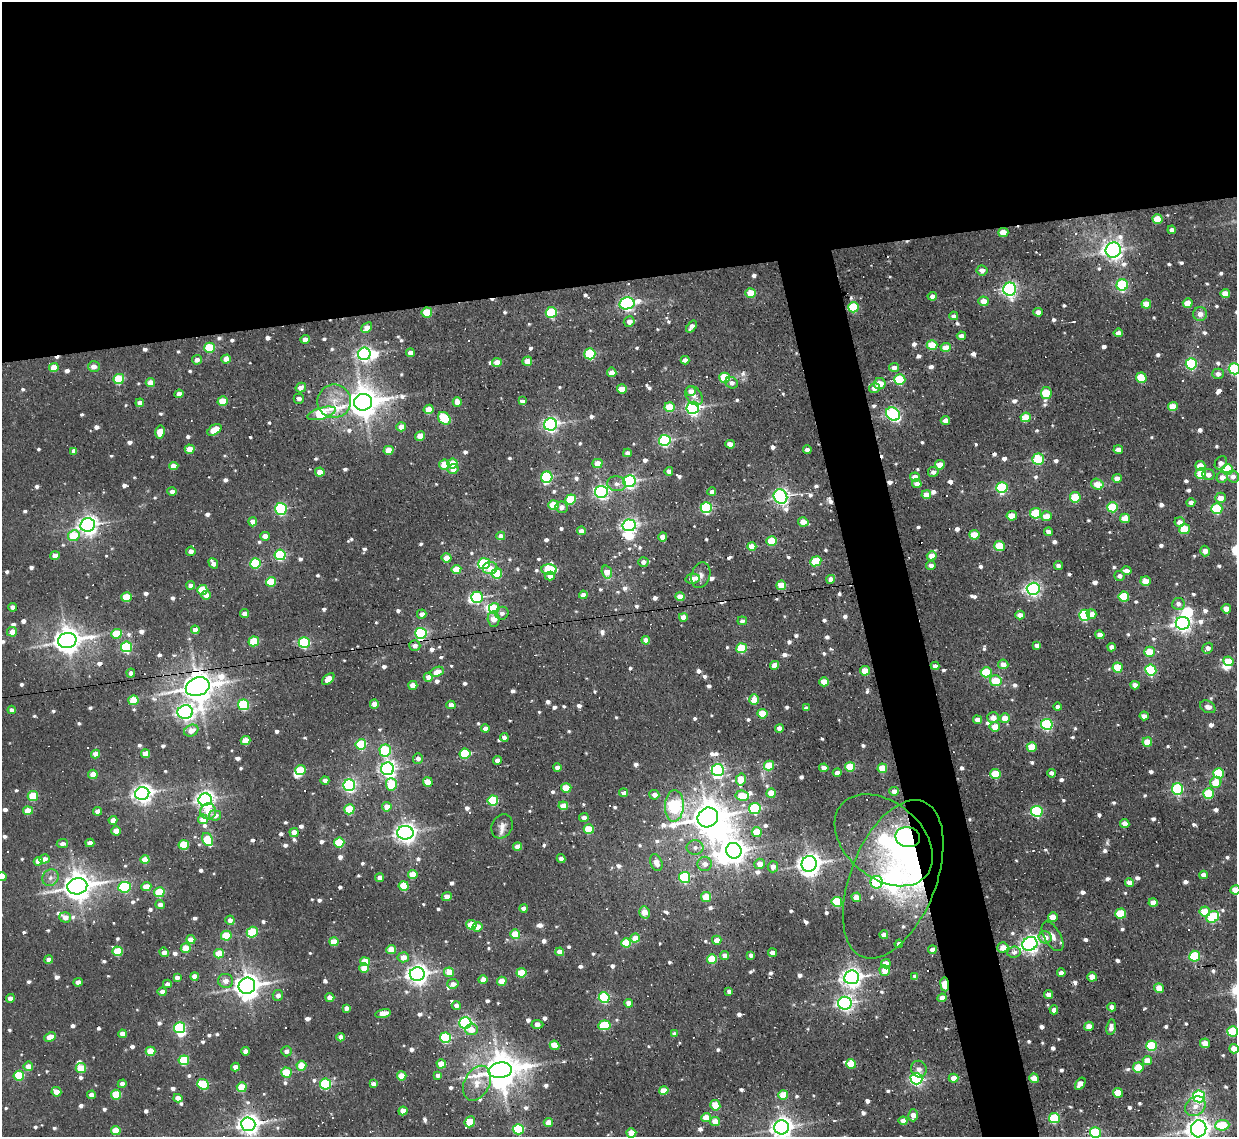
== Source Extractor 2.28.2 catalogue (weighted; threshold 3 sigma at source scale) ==
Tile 2 of 4 x 4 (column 2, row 1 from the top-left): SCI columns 1236-2470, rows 3534-4668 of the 4941 x 4914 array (HDU 1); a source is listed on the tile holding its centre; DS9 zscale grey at full resolution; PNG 1239 x 1139 px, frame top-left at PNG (2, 2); each listed source drawn as its Kron ellipse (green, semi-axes under 4 px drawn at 4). Shown black and unused: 28% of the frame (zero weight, under 3 of 5 exposures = <1% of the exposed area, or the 3 px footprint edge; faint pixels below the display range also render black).
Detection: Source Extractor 2.28.2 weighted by HDU 2 'WHT'; one run over the whole footprint, this tile lists its part. Background 0.029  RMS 0.0042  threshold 0.0189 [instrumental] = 3 sigma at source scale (4.5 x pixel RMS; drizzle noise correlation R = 1.50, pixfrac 1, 0.05/0.05 arcsec/px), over >= 5 px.
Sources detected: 966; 13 inside a brighter object's white glare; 38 cosmic-ray / hot-pixel residue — neither listed nor drawn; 4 inside a brighter listed object's ellipse — not listed separately; of the other 911, all 500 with FLUX_AUTO >= 1.98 (the completeness limit of this list) listed and drawn (411 fainter detections not listed), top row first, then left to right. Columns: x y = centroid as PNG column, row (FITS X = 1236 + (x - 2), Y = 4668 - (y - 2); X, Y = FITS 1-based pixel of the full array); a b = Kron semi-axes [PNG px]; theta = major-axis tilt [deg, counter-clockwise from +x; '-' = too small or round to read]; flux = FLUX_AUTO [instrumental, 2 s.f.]
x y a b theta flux
1158 219 5 4 - 11
1172 230 4 4 - 2.5
1003 232 5 4 - 6.2
1113 250 8 7 - 220
982 270 5 5 - 2.9
1122 285 6 5 - 52
1010 289 6 6 - 130
751 293 5 5 - 9.8
1225 293 5 4 - 6.6
932 296 4 4 - 2.4
983 301 5 5 - 5.3
627 303 7 6 - 100
1188 303 5 4 - 7.8
1146 304 5 4 - 6.4
853 307 5 5 - 25
551 312 5 5 - 29
1038 312 4 4 - 2.7
427 313 5 5 - 16
1200 314 7 7 - 2.9
954 316 4 4 - 2
629 322 5 5 - 3.1
691 327 7 4 54 2.9
367 328 6 4 41 4.9
1118 333 4 4 - 2.9
961 336 4 4 - 2.7
305 339 4 4 - 3.4
932 345 5 5 - 13
946 347 5 4 - 5.7
209 348 5 5 - 24
410 353 4 4 - 3.2
364 354 6 6 - 120
590 354 5 5 - 33
226 359 5 4 - 4.1
197 360 5 4 - 2.1
685 360 4 4 - 2.5
527 361 5 4 - 5.7
497 362 5 4 - 5.4
1191 364 5 5 - 52
94 366 6 5 - 3.1
894 367 5 4 - 2.9
54 368 5 4 - 8.2
1234 369 5 5 - 50
612 372 5 4 - 5.1
1218 374 6 5 - 2.3
725 378 5 5 - 23
1141 378 5 5 - 14
119 379 5 5 - 23
900 379 5 5 - 26
150 382 4 4 - 5
732 383 6 5 - 2.3
880 384 6 5 - 7
301 388 5 4 - 3.4
874 388 5 5 - 3.2
622 389 5 5 - 8.6
691 391 5 5 - 4
1046 393 6 5 - 17
179 394 4 4 - 2.6
694 396 10 7 -52 2.6
299 399 5 5 - 2
223 401 5 4 - 12
334 401 17 16 - 9.9
522 401 4 4 - 2.3
363 402 9 8 - 840
457 402 5 4 - 3.7
140 403 4 4 - 2.9
670 407 5 5 - 12
1173 407 5 4 - 10
693 408 6 6 - 110
429 409 5 4 - 10
322 413 15 5 17 35
893 414 7 6 - 92
1026 417 5 5 - 13
444 418 7 5 -45 24
945 420 5 4 - 3.6
551 424 6 6 - 120
401 427 5 4 - 5.2
214 430 8 4 32 8.9
160 432 6 5 - 6.2
420 436 5 4 - 5.8
665 440 6 5 - 59
730 444 5 4 - 4.9
190 449 5 4 - 5.9
1118 449 5 4 - 2.7
389 450 5 4 - 7.5
807 450 4 4 - 2.4
74 451 4 4 - 2.5
627 453 4 4 - 2.5
1038 459 6 5 - 23
597 463 5 4 - 6.7
1221 463 7 5 58 2.7
444 464 5 5 - 12
453 464 5 5 - 13
940 465 5 4 - 7.6
174 466 5 4 - 4.6
1200 466 5 4 - 6.3
453 469 5 5 - 2.9
1227 469 5 5 - 36
669 471 4 4 - 2.5
320 472 5 4 - 5.4
933 472 5 5 - 2
1201 474 5 5 - 12
1208 475 6 5 - 2.4
547 477 6 5 - 56
915 477 5 4 - 4
1222 477 6 5 - 3.2
1233 477 6 5 - 2.2
1117 478 5 4 - 4
629 481 6 6 - 86
616 484 9 7 -7 2.5
917 484 5 4 - 2.3
1097 484 6 5 - 6.7
1002 488 6 5 - 41
172 491 5 4 - 2.1
601 492 6 6 - 110
712 492 4 4 - 2.6
926 495 5 4 - 6.7
780 497 7 6 - 150
1075 497 5 5 - 20
1220 498 5 5 - 4.6
571 499 5 5 - 21
1191 502 4 4 - 2.5
554 505 5 5 - 14
561 507 6 5 - 2.4
1113 507 5 5 - 25
706 508 5 5 - 47
281 509 6 6 - 64
1217 509 5 5 - 33
1036 513 5 5 - 21
1012 516 5 4 - 8.8
1047 516 5 5 - 6
1125 518 5 4 - 9.3
253 522 4 4 - 4.6
803 522 5 4 - 6.6
1180 522 5 5 - 2.9
88 525 7 7 - 240
629 525 6 6 - 140
1185 529 5 5 - 16
581 531 4 4 - 2.9
1048 532 4 4 - 3.5
974 535 5 4 - 12
74 536 6 5 - 20
265 536 4 4 - 3.8
501 536 4 4 - 3.2
662 537 4 4 - 3.9
771 541 5 5 - 15
752 546 4 4 - 7
1000 546 5 5 - 17
191 551 4 4 - 2.5
1205 551 5 4 - 2.8
280 555 5 5 - 41
55 556 5 4 - 4.6
932 556 5 4 - 6.4
446 558 5 4 - 6.8
816 561 6 5 - 17
643 562 5 5 - 2.1
213 563 5 4 - 2.8
255 563 5 5 - 31
484 564 6 5 - 40
931 565 4 4 - 2.1
1058 566 4 4 - 2.1
490 568 7 6 - 5.2
456 569 5 4 - 8.2
549 570 8 5 -1 28
1126 571 5 4 - 3.1
607 572 7 5 -73 5.5
497 573 5 5 - 22
701 575 13 9 73 2.2
550 576 5 4 - 2.4
1119 576 5 5 - 2
692 579 7 4 10 5.6
831 579 4 4 - 3.7
1145 581 5 5 - 6.2
271 582 5 5 - 16
191 585 4 4 - 2.7
781 585 5 4 - 10
1033 589 6 6 - 130
202 590 5 5 - 16
206 595 4 4 - 3.7
583 595 4 4 - 2.8
127 597 5 5 - 14
477 597 6 5 - 41
680 597 4 4 - 7
1124 597 5 5 - 19
1178 604 6 6 - 2.1
12 607 4 4 - 2.1
494 608 5 5 - 14
1226 609 5 4 - 4.5
502 613 6 6 - 2
245 614 4 4 - 2.8
422 614 5 4 - 3
1091 614 5 4 - 3.9
1020 615 5 4 - 3.2
1085 615 5 5 - 42
683 617 4 4 - 4.3
494 619 8 6 -87 4.8
742 621 5 4 - 2.2
1183 623 7 6 - 180
195 630 4 4 - 3.3
12 632 5 5 - 4.6
421 633 5 5 - 67
117 634 5 5 - 14
1100 635 4 4 - 3.8
67 640 9 7 9 500
646 640 4 4 - 3.9
254 641 5 5 - 19
304 643 5 5 - 44
1037 645 4 4 - 2.3
415 646 5 5 - 2.7
126 647 5 5 - 45
1112 647 4 4 - 2.8
742 648 5 5 - 22
1208 648 6 5 - 2.3
1149 652 5 5 - 12
1228 661 5 4 - 15
1003 664 5 5 - 3.7
774 665 4 4 - 5.1
935 666 4 4 - 2
1117 667 5 5 - 15
1151 670 5 5 - 46
865 671 5 4 - 9
437 672 7 5 25 5.2
986 672 5 5 - 20
131 673 4 4 - 2.2
428 677 4 4 - 3.6
328 679 7 4 41 5.8
996 681 6 5 - 12
824 682 4 4 - 7.2
413 685 4 4 - 5.7
1135 685 4 4 - 4.2
198 687 12 9 20 770
133 700 5 5 - 12
754 700 5 5 - 10
374 704 4 4 - 4.9
244 705 5 5 - 34
451 705 4 4 - 3
1058 707 4 4 - 2.3
1208 707 8 5 -31 2.1
806 708 4 4 - 2.1
12 710 4 4 - 2.3
185 712 8 6 7 160
762 714 5 5 - 10
1144 716 4 4 - 5.8
993 718 6 5 - 4.1
1005 718 5 5 - 5.1
977 720 4 4 - 2.7
1047 724 6 5 - 54
995 727 5 5 - 6.4
779 728 4 4 - 2.8
485 729 4 4 - 4.2
191 731 7 5 23 4
504 737 4 4 - 2.2
245 740 5 4 - 8.5
1147 742 5 4 - 11
361 744 5 5 - 31
1032 747 5 4 - 11
385 750 6 5 - 38
96 754 4 4 - 4.6
146 754 4 4 - 6
465 754 5 5 - 25
418 758 5 5 - 2.2
497 760 4 4 - 3.1
769 766 5 5 - 12
850 767 5 5 - 14
557 768 4 4 - 3.1
824 768 4 4 - 3.8
882 768 5 4 - 10
388 769 6 6 - 170
300 770 5 5 - 13
718 770 6 6 - 84
837 773 4 4 - 2.3
1051 773 4 4 - 2.6
1219 773 5 5 - 26
93 774 5 4 - 6.5
996 774 5 5 - 17
325 780 4 4 - 2
741 780 6 5 - 10
428 782 5 5 - 9.4
1216 782 5 5 - 7.4
391 784 6 5 - 15
349 785 6 6 - 85
566 788 5 4 - 11
1178 789 5 5 - 48
894 791 5 4 - 3.5
624 793 4 4 - 3
771 793 5 4 - 8.4
142 794 7 6 - 230
1209 794 5 5 - 22
654 795 5 4 - 2.6
33 796 5 5 - 16
742 796 7 5 -10 11
205 800 7 6 - 220
493 801 5 5 - 28
563 806 5 4 - 7.9
674 806 16 9 87 83
387 807 5 5 - 5.2
755 808 6 5 - 41
349 809 5 5 - 18
28 811 5 4 - 6.3
98 811 4 4 - 3.7
208 811 8 8 - 5.3
1037 811 6 5 - 46
215 815 6 5 - 3.3
708 817 11 9 37 800
584 818 5 4 - 2.8
203 819 5 4 - 5.9
113 820 4 4 - 3.3
1125 823 5 4 - 4.1
502 826 12 10 62 2.7
589 829 5 5 - 14
116 831 5 4 - 6.1
294 832 4 4 - 4.4
757 832 5 5 - 11
405 833 8 6 -2 270
908 837 12 10 -11 78
208 839 7 5 -62 19
884 840 55 38 -40 47
339 842 5 5 - 21
90 843 4 4 - 2.9
62 844 6 4 6 2.4
184 845 5 5 - 17
517 847 4 4 - 6
695 847 8 7 - 2
734 851 8 7 - 360
44 859 5 4 - 2.9
145 859 4 4 - 6.3
561 859 4 4 - 2.2
38 861 4 4 - 4.1
656 863 9 6 -69 4.2
705 864 7 7 - 3.1
760 864 5 5 - 4.6
809 864 8 7 - 380
773 867 5 5 - 3
413 874 5 4 - 9.4
1203 875 4 4 - 2.8
2 877 4 4 - 7.3
685 877 5 5 - 47
50 878 9 7 47 2.3
380 878 4 4 - 3
893 879 83 43 69 75
876 882 6 6 - 37
1129 882 4 4 - 3.8
77 886 10 8 13 620
404 886 5 5 - 15
125 887 6 5 - 46
146 887 5 4 - 6
1235 890 5 4 - 10
159 892 5 5 - 18
447 896 5 4 - 4.8
706 897 5 5 - 14
856 897 5 4 - 5.7
837 902 5 5 - 28
1153 903 4 4 - 4.9
160 905 4 4 - 2.8
524 908 4 4 - 2.5
644 912 6 5 - 6.8
1205 912 5 5 - 13
1121 913 5 5 - 17
65 917 6 5 - 3.5
1053 917 5 4 - 6.8
1213 917 7 5 29 35
230 920 4 4 - 2.3
471 925 5 5 - 13
477 927 5 5 - 4.7
252 932 6 5 - 24
515 934 5 4 - 13
884 935 4 4 - 3.2
226 936 5 5 - 15
1053 936 16 8 -60 3.3
1045 937 6 6 - 4
635 938 4 4 - 6.8
191 939 4 4 - 5.3
717 940 5 4 - 3.4
334 942 4 4 - 8.7
626 943 5 4 - 15
899 944 4 4 - 2.4
1030 944 8 6 30 200
1003 947 5 5 - 5.2
186 948 5 5 - 9.9
391 949 5 4 - 7.1
932 950 4 4 - 3.2
117 951 5 5 - 17
164 952 5 4 - 3.1
560 952 4 4 - 5.2
1014 952 7 5 8 2.2
772 953 4 4 - 2.8
219 954 5 4 - 12
724 955 5 4 - 3.2
751 955 4 4 - 2.1
1195 956 5 5 - 31
403 957 5 5 - 4
712 959 5 5 - 16
49 960 4 4 - 2.4
365 962 5 4 - 9.9
886 964 5 4 - 6.4
364 968 5 4 - 7.8
885 970 5 5 - 5.8
449 972 5 5 - 6.7
521 973 5 4 - 14
1061 973 4 4 - 2
417 974 7 7 - 280
915 976 4 4 - 2
177 977 4 4 - 2.4
194 977 4 4 - 4.8
851 977 7 7 - 250
1092 977 5 4 - 6.1
483 980 4 4 - 3.4
226 981 7 7 - 2.6
502 981 5 4 - 7.5
78 982 4 4 - 3.6
167 984 4 4 - 2
453 984 5 5 - 2.4
945 984 7 4 -83 19
247 986 8 8 - 440
1159 988 5 4 - 7.1
729 991 4 4 - 2.2
162 992 4 4 - 2.5
278 995 5 5 - 2.1
1048 995 4 4 - 2.7
330 997 4 4 - 4.4
604 997 5 5 - 39
10 998 4 4 - 2.9
942 998 4 4 - 3.9
629 1003 4 4 - 3.9
845 1003 7 6 - 150
456 1005 4 4 - 2.1
1112 1007 4 4 - 2.4
346 1008 4 4 - 2.4
1054 1010 4 4 - 2.8
383 1013 8 4 11 6.2
465 1023 6 5 - 72
537 1024 6 4 -3 4.2
604 1025 6 5 - 25
1089 1026 5 4 - 4.6
1111 1027 8 4 81 2.3
179 1028 5 5 - 46
471 1029 6 5 - 4.5
1232 1031 5 5 - 21
122 1034 4 4 - 3.3
674 1034 4 4 - 2
50 1037 6 4 24 5.4
341 1037 4 4 - 2.9
445 1038 5 5 - 36
1205 1043 5 4 - 6.2
554 1045 5 4 - 7
1151 1046 5 5 - 26
1234 1049 5 4 - 5.9
151 1051 5 4 - 9.7
245 1051 4 4 - 3
286 1051 5 5 - 2.2
184 1060 5 5 - 22
1147 1061 5 4 - 5.7
441 1064 5 4 - 8.6
851 1064 5 5 - 12
28 1066 5 4 - 4.6
301 1066 5 5 - 9.6
235 1067 4 4 - 3.4
1138 1067 5 5 - 13
81 1068 5 5 - 12
919 1069 8 7 - 2.4
500 1070 11 7 9 1000
286 1072 5 5 - 15
438 1075 4 4 - 2
19 1076 5 5 - 21
402 1076 5 4 - 9.5
954 1078 5 4 - 5.1
1034 1078 5 4 - 7.3
916 1079 6 6 - 92
477 1083 18 12 62 6.9
122 1084 4 4 - 2.5
203 1084 6 5 - 25
325 1084 5 5 - 43
373 1084 4 4 - 2
1080 1084 7 4 55 4.3
242 1087 5 5 - 12
664 1090 5 4 - 6.7
56 1092 5 4 - 5.3
1118 1093 5 4 - 11
91 1095 4 4 - 3.1
116 1095 5 5 - 16
783 1095 5 5 - 10
1199 1096 6 6 - 70
178 1098 4 4 - 3.6
715 1105 5 5 - 14
1195 1106 11 9 42 4
403 1111 4 4 - 6.5
913 1115 6 5 - 3.8
706 1117 5 4 - 6.7
1054 1118 5 5 - 26
715 1121 5 4 - 5.9
903 1121 4 4 - 5.1
470 1122 6 5 - 14
548 1122 5 4 - 4.8
248 1124 7 6 - 300
1222 1125 7 5 6 17
782 1127 7 7 - 290
518 1129 5 5 - 38
1199 1129 8 7 - 360
116 1131 5 4 - 9.9
1095 1132 5 5 - 42
631 1133 5 4 - 7.4
Overlapping masked pixels (flux is a lower limit): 6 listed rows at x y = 421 633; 198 687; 908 837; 893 879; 945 984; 248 1124
Isophote crosses this tile's border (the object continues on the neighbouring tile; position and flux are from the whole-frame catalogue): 9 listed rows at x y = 1234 369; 2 877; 1235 890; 1232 1031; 1234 1049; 248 1124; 782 1127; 1199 1129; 1095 1132